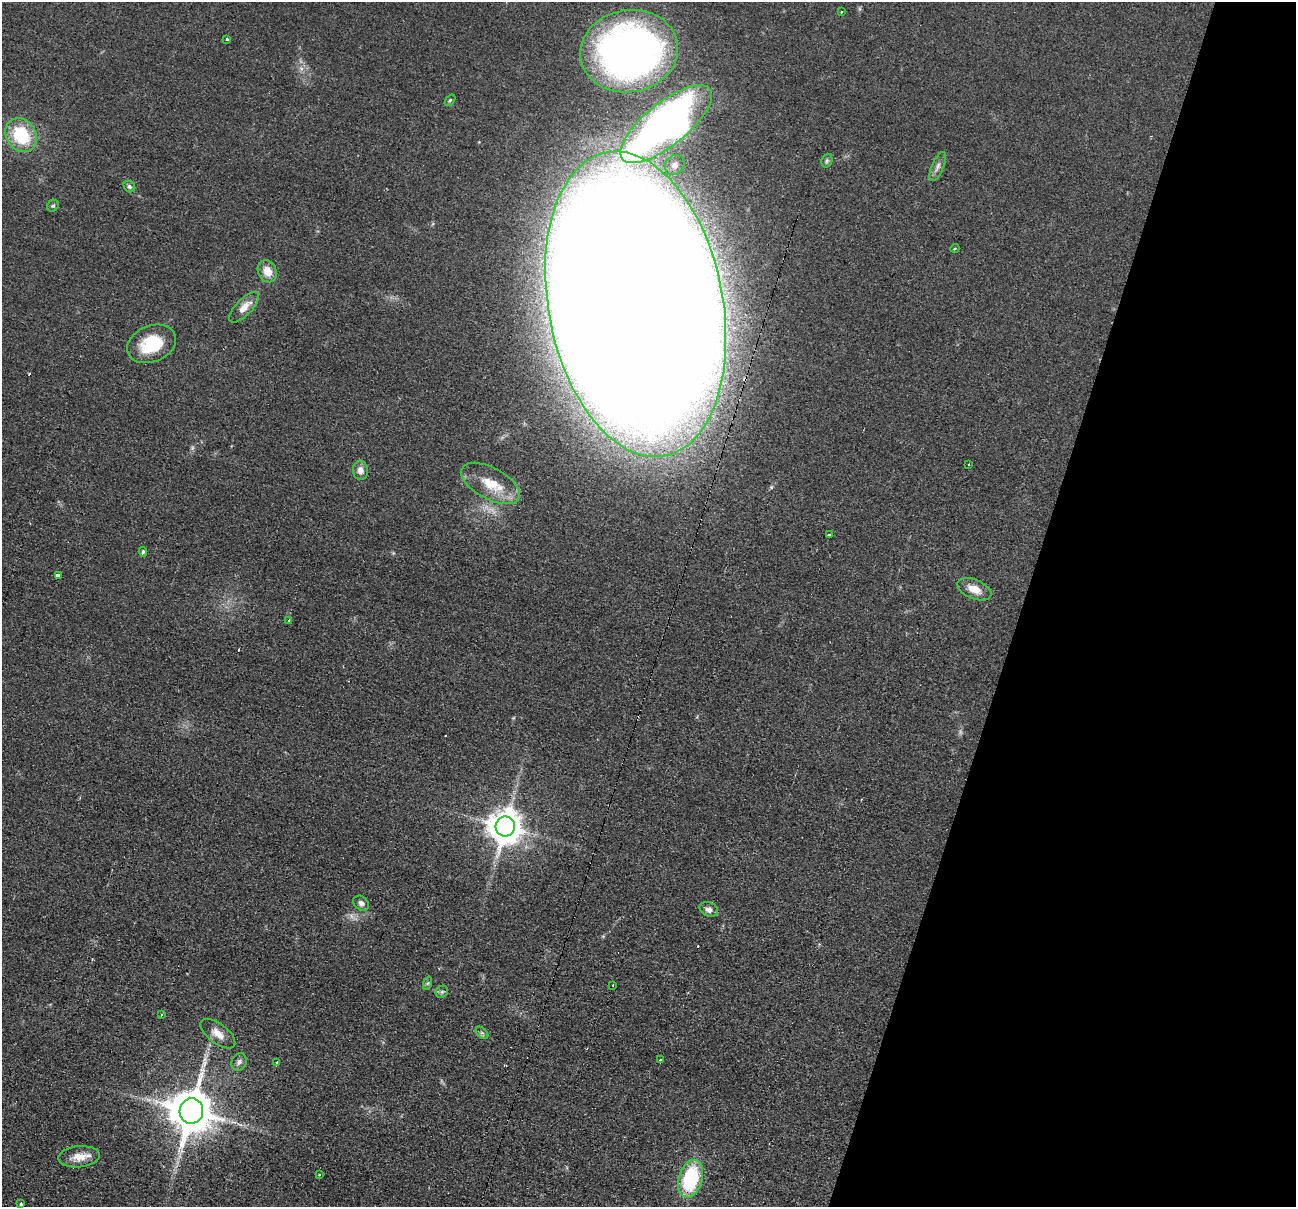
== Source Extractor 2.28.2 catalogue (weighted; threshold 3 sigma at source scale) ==
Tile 8 of 4 x 4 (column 4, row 2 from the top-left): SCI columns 3891-5184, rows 2666-3870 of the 5194 x 5209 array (HDU 1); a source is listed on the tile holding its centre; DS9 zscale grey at full resolution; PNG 1298 x 1209 px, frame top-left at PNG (2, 2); each listed source drawn as its Kron ellipse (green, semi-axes under 4 px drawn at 4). Shown black and unused: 21% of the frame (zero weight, under 2 of 3 exposures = <1% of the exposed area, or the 3 px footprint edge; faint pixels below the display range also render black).
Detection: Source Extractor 2.28.2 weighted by HDU 2 'WHT'; one run over the whole footprint, this tile lists its part. Background 0.0439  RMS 0.0074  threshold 0.0332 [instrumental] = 3 sigma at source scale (4.5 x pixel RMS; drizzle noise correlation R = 1.50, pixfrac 1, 0.05/0.05 arcsec/px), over >= 5 px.
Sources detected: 48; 1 too faint to see at this stretch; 6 cosmic-ray / hot-pixel residue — neither listed nor drawn; the other 41 listed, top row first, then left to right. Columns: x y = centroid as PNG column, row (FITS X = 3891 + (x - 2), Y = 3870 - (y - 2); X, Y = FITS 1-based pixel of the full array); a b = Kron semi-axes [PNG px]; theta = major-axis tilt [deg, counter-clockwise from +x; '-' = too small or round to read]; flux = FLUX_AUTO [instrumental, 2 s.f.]
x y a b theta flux
841 12 3 2 - 0.92
227 39 3 3 - 2.6
629 51 49 41 10 410
450 100 6 4 53 1.1
666 124 56 21 39 440
21 135 18 14 -56 39
827 161 7 5 69 1.5
675 165 11 9 51 5
938 167 15 6 67 3.6
129 186 6 5 - 1.7
53 206 6 5 - 1.3
955 248 4 3 - 0.66
267 271 11 9 -65 9.2
636 304 154 87 -79 9000
244 307 20 8 46 8.2
152 344 25 18 23 35
969 464 3 2 - 0.9
360 470 9 7 -85 4.8
490 483 32 15 -29 21
830 535 3 3 - 2.3
143 552 5 3 - 1.2
58 575 4 3 - 4.4
974 589 18 9 -22 10
289 621 3 3 - 1
505 826 10 9 - 1500
361 903 9 6 -39 2.9
709 909 9 7 -25 3.8
428 983 7 4 71 1.1
613 985 3 2 - 0.52
442 992 7 5 43 1.5
162 1014 3 3 - 1.5
482 1033 7 4 -44 1.4
218 1034 21 10 -38 8.2
661 1060 3 3 - 2.5
239 1062 9 7 64 2.6
277 1062 3 3 - 2.2
191 1111 13 11 77 3000
79 1157 21 10 5 9.9
319 1174 3 3 - 0.81
690 1179 19 12 74 58
21 1204 4 3 - 4.9
Isophote crosses this tile's border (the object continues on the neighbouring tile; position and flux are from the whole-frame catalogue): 1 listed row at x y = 636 304